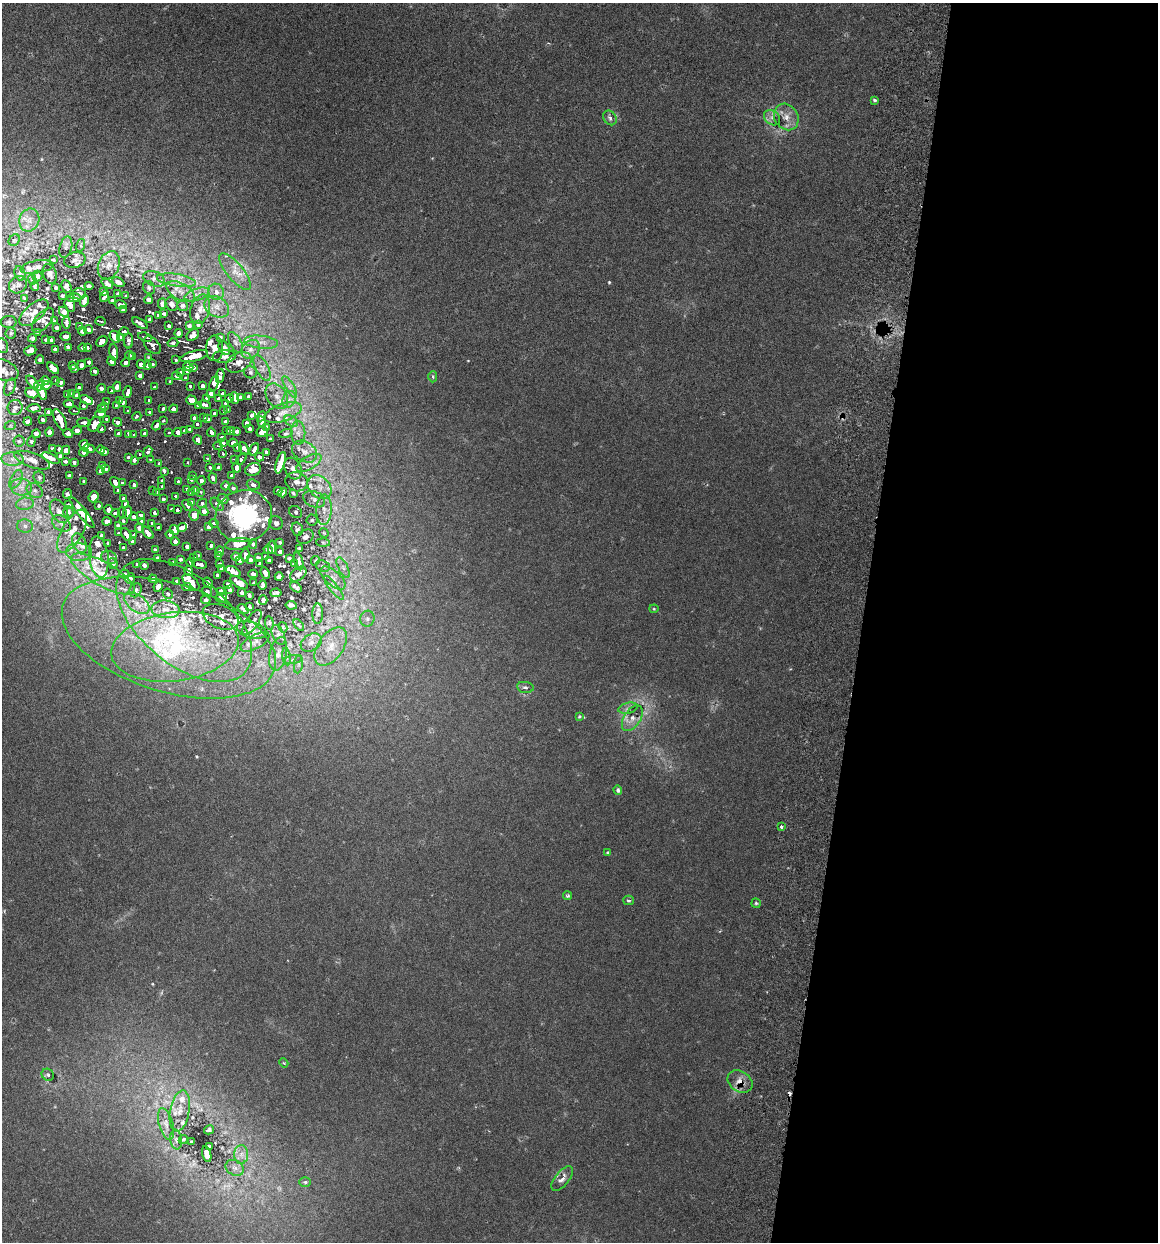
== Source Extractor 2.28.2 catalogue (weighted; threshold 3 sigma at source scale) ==
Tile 12 of 4 x 4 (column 4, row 3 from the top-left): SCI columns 3646-4801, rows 1255-2494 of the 5096 x 4990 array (HDU 1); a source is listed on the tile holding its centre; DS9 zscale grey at full resolution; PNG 1160 x 1244 px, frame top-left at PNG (2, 3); each listed source drawn as its Kron ellipse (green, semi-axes under 4 px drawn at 4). Shown black and unused: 26% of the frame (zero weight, under 3 of 6 exposures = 3% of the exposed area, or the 3 px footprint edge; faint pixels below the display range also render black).
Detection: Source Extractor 2.28.2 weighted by HDU 2 'WHT'; one run over the whole footprint, this tile lists its part. Background 0.0297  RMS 0.0032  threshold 0.0131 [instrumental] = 3 sigma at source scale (4.09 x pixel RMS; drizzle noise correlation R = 1.36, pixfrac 0.8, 0.05/0.05 arcsec/px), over >= 5 px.
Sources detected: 614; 5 too faint to see at this stretch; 10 cosmic-ray / hot-pixel residue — neither listed nor drawn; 82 inside a brighter listed object's ellipse — not listed separately; of the other 517, all 500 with FLUX_AUTO >= 0.289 (the completeness limit of this list) listed and drawn (17 fainter detections not listed), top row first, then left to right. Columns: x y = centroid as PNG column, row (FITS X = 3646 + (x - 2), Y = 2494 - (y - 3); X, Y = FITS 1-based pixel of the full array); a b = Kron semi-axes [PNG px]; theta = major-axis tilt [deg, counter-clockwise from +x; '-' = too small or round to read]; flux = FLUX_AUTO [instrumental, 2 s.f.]
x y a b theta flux
874 100 4 3 - 0.4
786 117 14 11 -57 3.1
610 118 8 6 -56 1.1
772 118 9 6 -42 1.3
29 220 11 10 - 2.4
14 240 6 5 - 0.53
81 245 6 4 73 0.5
66 247 11 6 75 1.1
53 260 3 2 - 0.3
75 260 11 7 14 1.1
109 265 14 10 68 2.8
37 267 16 6 10 1
235 272 22 8 -51 4.1
20 273 7 5 -71 0.51
50 274 10 7 -73 1
37 276 5 5 - 0.53
154 279 11 7 -21 1.2
32 280 5 4 - 0.36
176 280 20 6 -9 3
118 282 6 4 -29 0.81
107 284 6 3 -41 0.69
18 285 9 8 - 1
35 286 5 3 - 0.43
89 286 4 3 - 0.55
67 287 7 4 -69 0.87
56 288 3 3 - 0.36
149 288 7 5 -59 0.61
180 291 16 8 -29 3.3
103 292 3 3 - 0.35
216 292 8 7 - 1.8
79 294 7 5 1 0.71
118 294 3 3 - 0.45
197 294 13 6 18 1.8
62 296 3 2 - 0.32
104 296 6 3 70 0.72
126 296 3 2 - 0.29
24 298 4 2 - 0.33
74 298 7 4 1 0.99
84 300 6 4 76 0.84
149 300 4 4 - 0.71
112 301 4 3 - 0.44
70 304 7 5 -74 0.93
162 304 5 3 - 0.66
172 304 7 6 - 0.88
121 305 6 3 -12 0.72
182 306 5 5 - 0.53
217 307 13 9 -28 3
200 309 15 9 74 2.6
123 310 4 3 - 0.62
64 312 5 4 - 0.91
34 313 18 8 41 2.2
164 314 4 3 - 0.44
158 315 3 3 - 0.68
43 320 15 7 51 1
150 320 4 3 - 0.66
55 321 3 2 - 0.29
101 321 5 2 - 0.34
9 322 8 6 0 0.7
66 323 6 3 -84 0.64
140 323 8 3 -32 1
198 325 3 3 - 0.36
169 326 3 3 - 0.43
189 326 4 4 - 0.55
80 327 4 3 - 0.53
57 328 3 3 - 0.41
88 330 4 3 - 0.6
82 331 4 4 - 0.7
124 331 4 2 - 0.48
38 332 3 2 - 0.35
11 333 5 5 - 0.45
178 333 4 3 - 0.76
193 335 7 5 39 1.2
66 336 5 3 - 0.78
115 337 6 4 -62 2.3
120 337 4 3 - 0.92
145 337 7 3 -18 0.5
221 337 3 3 - 0.33
32 338 4 3 - 0.52
46 340 3 3 - 0.38
52 340 4 2 - 0.4
102 341 6 4 40 1.8
129 341 7 4 -90 1.1
235 342 11 5 -61 1.1
261 342 17 6 -6 2.3
173 343 5 4 - 0.65
152 345 10 6 -46 1.6
2 346 7 5 -70 0.69
68 347 4 2 - 0.44
87 347 4 3 - 0.49
83 348 4 3 - 0.53
215 348 12 8 -90 2
224 348 7 5 -58 0.73
55 349 3 3 - 0.46
250 349 10 8 48 1.9
30 350 6 4 22 1.2
114 352 8 4 -85 2.2
129 355 4 3 - 0.91
194 356 14 5 14 3.3
224 356 11 6 5 1.1
133 357 4 3 - 0.87
148 357 4 4 - 0.36
40 360 4 3 - 0.52
176 360 3 3 - 0.43
112 361 4 4 - 1.9
89 362 4 3 - 0.82
239 362 13 9 28 1.9
126 363 4 4 - 1.8
152 364 4 3 - 0.72
81 365 5 4 - 1.4
141 365 4 4 - 1.9
72 366 3 3 - 0.39
147 366 4 3 - 1
188 367 5 3 - 1.5
53 368 7 4 -42 1.7
194 368 3 3 - 0.48
262 368 14 6 -63 1.6
74 369 3 3 - 0.33
2 370 17 10 -21 2.8
95 371 4 3 - 0.94
187 371 4 3 - 0.65
181 372 3 3 - 0.52
251 372 6 6 - 0.63
140 376 4 4 - 1.9
176 376 4 3 - 0.95
220 376 7 3 81 0.88
433 377 6 4 88 0.49
186 378 3 3 - 0.58
56 380 3 3 - 0.45
45 381 4 4 - 0.65
32 382 8 4 -46 1.2
61 382 4 3 - 0.63
170 382 3 3 - 0.6
214 383 8 4 69 1.7
39 385 6 4 43 0.92
46 385 5 4 - 1.1
190 386 3 3 - 0.49
203 386 4 4 - 1
10 387 9 5 69 0.66
117 387 5 4 - 3.4
154 387 3 3 - 0.64
290 387 12 3 -59 0.96
79 388 4 3 - 1
101 388 4 4 - 2.2
112 391 4 3 - 1.4
128 392 6 3 73 3.5
32 393 7 5 -18 1.7
42 393 8 4 -72 1.5
72 393 3 3 - 0.45
67 394 3 3 - 0.46
211 394 4 3 - 1.1
222 394 3 2 - 0.45
76 395 3 3 - 0.68
249 396 3 3 - 0.42
277 396 14 10 -56 2.7
207 398 4 3 - 0.99
229 398 4 3 - 0.62
235 398 6 4 -77 1.2
240 398 4 3 - 0.48
219 399 4 3 - 0.67
289 399 9 6 68 1.4
86 400 7 4 -22 3.4
149 400 4 3 - 1.8
191 400 5 4 - 3.6
120 401 4 3 - 2.3
107 402 3 3 - 0.5
123 402 4 4 - 2.5
225 403 3 3 - 0.33
69 404 5 4 - 1.3
116 405 4 3 - 0.95
205 405 6 3 -13 1.5
83 406 3 3 - 0.66
198 406 4 3 - 1.1
15 407 7 7 - 1.1
104 407 3 3 - 0.79
34 408 7 3 4 0.86
101 408 4 3 - 1.2
163 408 3 3 - 1.6
173 409 4 3 - 3.1
227 410 3 3 - 0.33
75 411 5 2 - 0.32
128 411 3 3 - 1.1
224 411 3 3 - 0.38
48 412 4 3 - 0.54
150 412 3 3 - 0.94
283 413 19 8 19 3.1
100 414 5 4 - 2.7
214 414 4 3 - 1
252 415 4 3 - 0.38
137 416 5 3 - 1.2
261 416 5 3 - 0.68
194 418 4 4 - 2.2
203 418 3 3 - 0.73
107 419 4 3 - 1.3
208 419 4 3 - 1.1
43 420 4 3 - 0.49
60 420 12 5 -65 3.8
163 421 3 3 - 1.3
226 421 4 3 - 0.98
291 421 7 4 -32 0.74
28 422 4 3 - 0.61
84 422 7 3 -4 1.4
117 422 5 4 - 4.3
262 422 5 3 - 0.63
247 423 4 3 - 0.61
95 424 8 5 51 5.4
197 424 4 3 - 1
156 425 5 3 - 9.9
10 426 6 3 18 0.34
267 427 3 3 - 0.4
101 429 4 3 - 1.1
189 429 3 3 - 0.89
250 429 4 3 - 0.59
77 430 5 4 - 1.7
184 431 4 3 - 2
227 431 3 2 - 0.4
231 431 4 3 - 0.96
237 431 3 3 - 0.64
49 432 4 4 - 0.9
169 432 3 3 - 1.8
178 432 4 4 - 8.3
211 432 5 3 - 2
262 432 6 5 - 1.3
68 433 5 4 - 1.6
119 433 4 3 - 2
286 433 7 4 13 0.43
298 433 11 7 -89 1.8
36 434 4 4 - 0.68
129 434 4 3 - 3.5
133 434 3 3 - 0.72
144 434 4 3 - 8.5
222 438 3 3 - 1
270 439 3 2 - 0.33
198 440 5 4 - 4.1
19 441 5 5 - 0.49
31 441 5 4 - 0.36
223 443 3 3 - 0.67
233 443 4 4 - 1.4
84 445 5 4 - 2.3
218 446 4 2 - 0.36
237 447 3 3 - 0.47
52 449 3 3 - 0.39
59 449 4 3 - 0.54
89 449 6 3 -9 1.6
101 449 4 4 - 1.9
244 449 7 4 -65 1.4
254 449 6 3 66 1.2
66 450 5 4 - 1.1
148 451 5 3 - 1.5
84 452 5 4 - 1.5
105 452 4 3 - 1.2
266 452 3 3 - 0.43
304 452 13 9 -33 2.6
140 454 3 2 - 0.38
223 454 4 3 - 0.47
61 456 4 3 - 0.65
128 457 3 3 - 1.4
260 457 4 4 - 0.85
50 458 10 3 -24 1.4
207 458 3 2 - 0.4
12 459 11 7 -1 1.8
235 459 4 2 - 0.32
241 459 6 3 53 0.68
32 460 19 7 -20 2.1
134 460 4 3 - 3.7
150 460 3 3 - 0.77
65 461 3 3 - 0.47
74 462 3 3 - 0.67
188 462 3 3 - 1.4
159 463 3 2 - 0.42
281 463 11 3 74 2
309 463 14 6 30 2
103 465 4 3 - 1.3
210 467 3 3 - 1.1
218 467 3 3 - 0.99
237 468 5 4 - 1.6
293 468 11 8 -63 1.8
106 469 3 3 - 0.77
253 469 8 6 17 3.7
100 471 3 3 - 0.83
164 471 4 3 - 3.1
69 476 4 3 - 0.74
193 476 3 3 - 0.92
231 476 4 4 - 0.81
39 477 6 5 - 0.55
213 478 5 3 - 2.8
16 479 10 5 63 1.1
191 479 4 3 - 1.9
84 481 3 2 - 0.43
162 481 3 3 - 1.1
178 481 3 3 - 1.2
201 481 4 3 - 2.4
115 482 6 4 -54 2.9
297 482 11 9 -16 1.6
122 483 3 3 - 1.1
134 485 4 3 - 1.7
253 485 6 5 - 1.1
162 486 3 3 - 1.3
226 486 4 4 - 1.2
21 487 11 8 -10 2.2
320 487 13 10 -45 3.2
233 488 5 4 - 1
187 489 3 3 - 1.5
35 490 9 7 -36 1.1
118 490 4 3 - 1.1
153 490 3 3 - 0.68
196 490 4 3 - 2.1
278 491 4 3 - 0.54
157 492 3 2 - 0.31
201 492 3 3 - 0.39
191 493 3 3 - 1.3
283 493 5 4 - 0.89
293 493 4 3 - 0.41
67 494 5 4 - 0.62
176 496 4 4 - 2.1
93 497 6 5 - 2
124 498 3 3 - 0.76
163 499 4 4 - 2
223 499 5 5 - 1.6
314 499 11 7 -22 1.6
192 502 4 3 - 1.4
202 503 5 4 - 1.4
25 504 9 6 8 1.2
125 504 4 3 - 1.1
217 504 8 5 -48 1.7
68 505 3 2 - 0.36
187 505 6 4 -51 2
99 506 3 3 - 0.46
172 509 3 3 - 0.95
108 510 4 3 - 1.3
177 510 4 3 - 1.2
324 510 15 7 87 2.4
59 511 13 8 -59 1.8
204 511 5 4 - 2.8
68 512 6 5 - 0.46
82 512 19 4 -52 4
127 512 6 4 87 2.9
296 512 7 5 -37 0.6
116 513 4 3 - 0.75
122 513 5 2 - 0.53
154 513 4 3 - 1.2
141 515 3 3 - 0.81
194 515 5 5 - 4.3
244 516 28 26 15 53
134 517 4 4 - 1.4
312 520 5 5 - 0.46
107 521 4 4 - 0.93
123 521 4 2 - 0.59
141 521 3 3 - 0.52
61 523 10 7 -35 1.3
152 523 3 2 - 0.49
214 523 4 4 - 0.65
276 523 7 6 - 1.2
25 526 8 6 -3 1.2
118 526 4 3 - 0.64
182 527 5 4 - 2.5
208 527 4 3 - 1.3
140 528 5 4 - 1.6
158 528 4 4 - 1.3
297 529 7 5 -75 0.76
174 530 5 4 - 1.5
72 531 24 10 61 4
119 533 3 2 - 0.34
148 533 7 4 -49 2.2
324 533 5 3 - 0.31
170 534 4 4 - 0.82
127 535 7 3 -54 1.7
134 535 3 3 - 0.52
101 536 4 3 - 0.52
305 537 9 6 30 0.99
132 541 3 3 - 0.56
175 541 4 3 - 1.3
280 542 3 2 - 0.32
323 542 6 4 -3 0.45
79 543 10 6 -65 1.1
108 543 3 3 - 0.4
238 544 13 6 8 3.5
253 544 4 4 - 0.55
187 546 4 3 - 0.83
211 546 4 3 - 0.89
272 547 7 3 -87 0.74
123 548 3 3 - 0.52
299 548 3 2 - 0.31
155 550 3 3 - 0.55
268 550 4 3 - 0.74
220 551 4 4 - 0.77
280 551 3 3 - 0.4
79 552 13 9 -1 2.3
198 555 3 3 - 0.35
218 555 4 3 - 0.59
245 555 6 3 84 0.85
236 556 4 4 - 0.87
99 557 21 9 -84 3.3
258 557 3 3 - 0.4
265 557 3 3 - 0.38
109 558 8 6 -21 0.88
158 558 4 3 - 0.75
194 558 3 3 - 0.46
289 558 4 3 - 0.38
180 559 3 3 - 0.62
250 560 3 3 - 0.45
239 561 3 2 - 0.39
269 561 4 3 - 0.45
299 561 9 4 -75 0.81
315 561 5 3 - 0.32
191 562 4 3 - 0.85
173 563 3 3 - 0.7
260 563 3 2 - 0.38
113 564 5 5 - 0.7
200 564 7 3 -9 1.1
220 564 3 3 - 0.57
294 564 3 2 - 0.31
137 565 4 3 - 0.45
144 565 4 3 - 0.58
323 566 7 5 -20 0.51
343 568 11 4 -63 1.2
222 569 4 3 - 0.55
189 571 5 4 - 0.99
233 571 8 4 -29 1.5
265 573 6 3 -66 0.6
103 574 36 12 -29 8.6
124 574 5 4 - 0.37
253 574 5 3 - 0.51
298 574 9 6 37 1
217 575 3 3 - 0.43
279 577 4 3 - 0.56
333 578 15 7 -41 2.1
130 579 5 4 - 0.53
153 579 4 4 - 0.66
177 581 3 3 - 0.49
191 582 10 6 -46 2.6
208 583 5 3 - 0.94
239 583 10 4 -32 1.7
254 583 3 2 - 0.32
228 584 4 3 - 0.53
263 585 5 3 - 0.42
158 586 5 4 - 0.89
187 587 4 3 - 0.44
296 587 6 3 -34 0.5
334 588 15 4 -51 1.1
136 590 7 5 64 0.66
230 590 4 3 - 0.46
221 591 3 3 - 0.44
207 592 5 5 - 0.67
242 593 3 3 - 0.37
276 593 5 2 - 0.36
168 594 5 4 - 0.4
249 595 3 3 - 0.33
221 598 5 5 - 1.1
206 600 5 4 - 0.52
263 600 4 3 - 0.39
137 603 14 8 -37 3.2
291 605 5 3 - 0.56
250 606 3 2 - 0.31
166 609 14 9 -6 3.4
243 609 6 3 -39 0.52
654 609 4 4 - 0.31
318 614 10 5 89 0.88
221 617 19 11 -23 3
367 619 8 7 - 1.1
184 620 80 44 -40 54
252 622 14 6 55 0.96
269 623 7 3 -82 0.32
299 625 7 3 -53 0.37
283 627 5 4 - 0.37
251 630 15 8 -17 1.7
278 635 10 6 -66 1.2
169 638 111 54 -17 100
255 642 16 7 28 1.8
311 642 11 8 32 2
331 646 22 12 55 6.3
175 647 64 34 8 50
278 654 17 8 77 2.6
286 657 9 4 -81 0.75
293 660 9 4 9 0.93
298 664 9 4 82 0.88
525 687 8 5 -8 0.83
628 708 10 5 14 0.78
579 716 4 3 - 0.36
632 718 14 8 58 2
618 790 4 4 - 0.78
781 827 3 3 - 0.5
608 853 4 3 - 0.51
568 896 4 4 - 0.5
629 900 5 5 - 0.59
756 903 5 4 - 0.47
284 1063 5 3 - 0.3
48 1075 6 5 - 0.6
740 1081 13 10 -32 2.8
180 1111 21 9 80 3.8
166 1124 16 7 -75 2
209 1130 5 4 - 0.5
183 1139 4 3 - 0.45
176 1140 10 6 -82 0.94
192 1142 3 3 - 0.34
209 1146 4 3 - 0.35
207 1154 8 4 -76 1.2
241 1154 9 7 89 1.7
235 1168 9 7 -30 1.4
562 1179 15 7 50 1.9
305 1182 6 5 - 0.54
Overlapping masked pixels (flux is a lower limit): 1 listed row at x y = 740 1081
Isophote crosses this tile's border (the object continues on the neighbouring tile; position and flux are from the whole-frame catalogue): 2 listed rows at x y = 2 346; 2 370